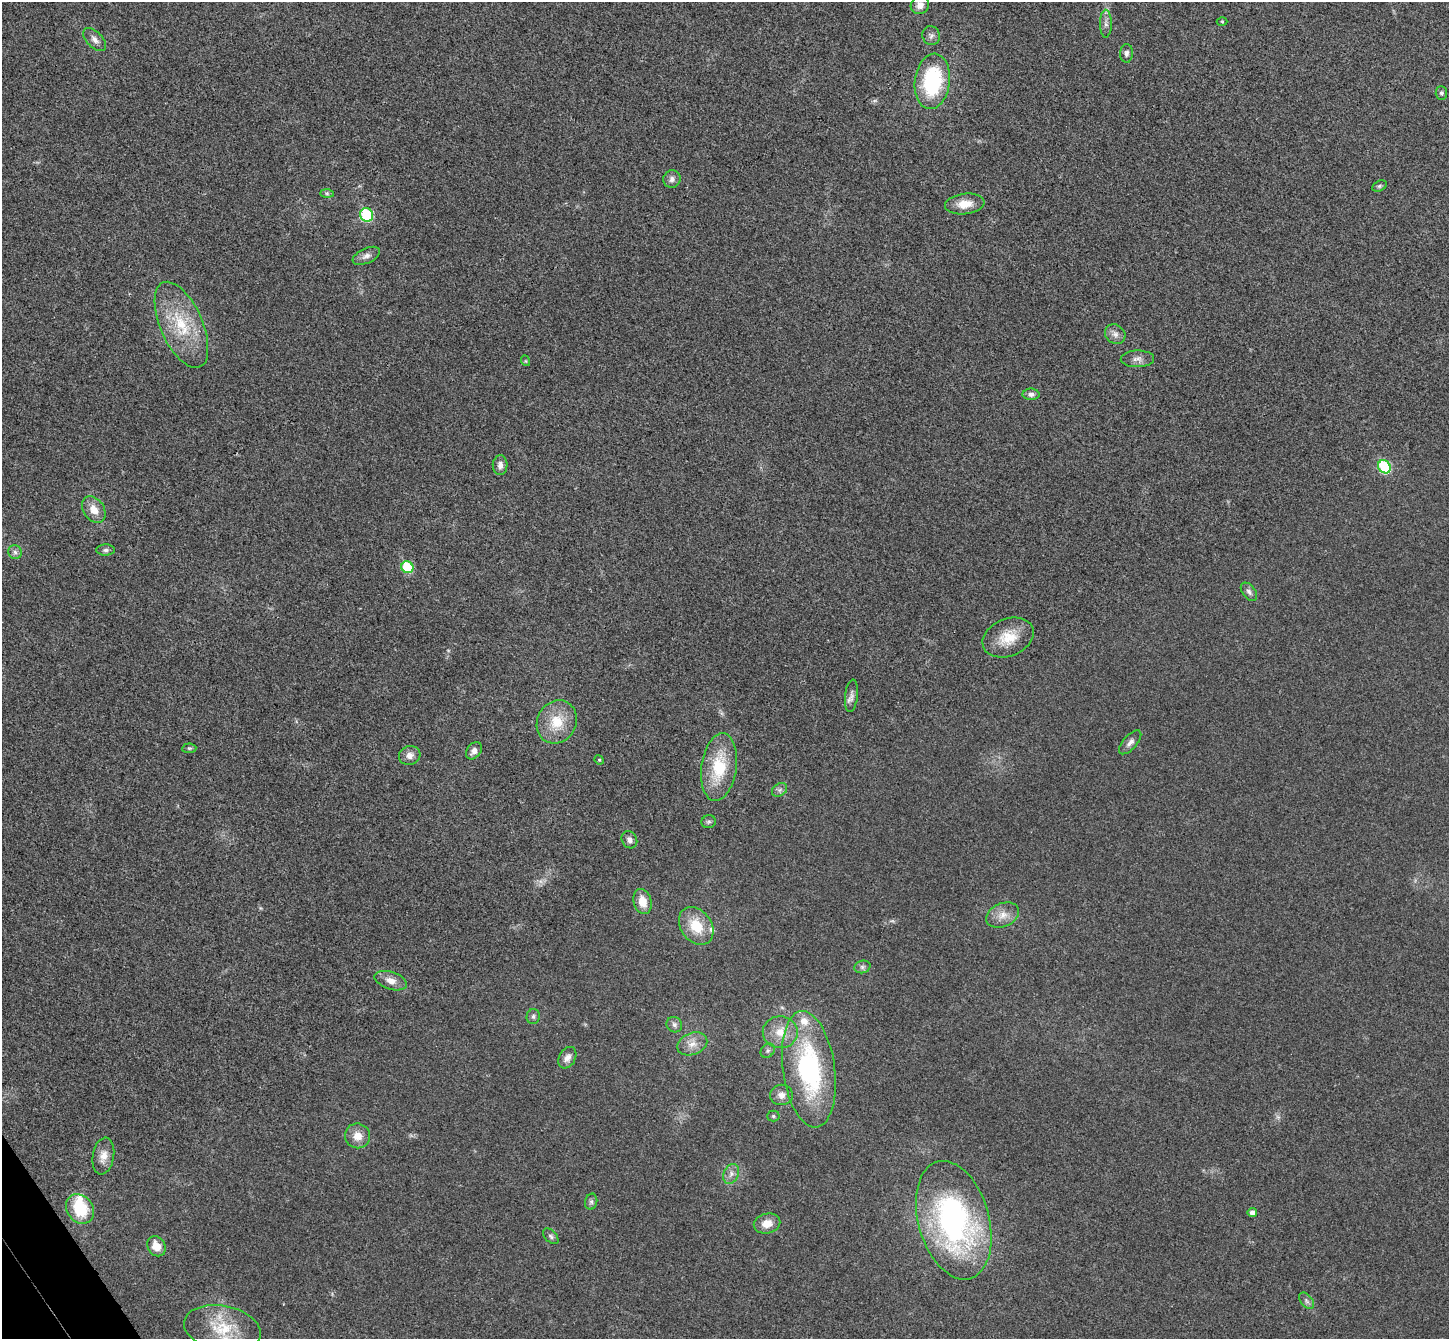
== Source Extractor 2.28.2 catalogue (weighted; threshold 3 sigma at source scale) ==
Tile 7 of 4 x 4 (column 3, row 2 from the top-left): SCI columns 2944-4390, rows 2867-4203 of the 5890 x 5866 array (HDU 1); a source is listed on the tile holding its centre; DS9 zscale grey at full resolution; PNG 1451 x 1341 px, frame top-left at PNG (2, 2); each listed source drawn as its Kron ellipse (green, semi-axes under 4 px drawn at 4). Shown black and unused: <1% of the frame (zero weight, under 3 of 4 exposures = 6% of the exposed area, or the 3 px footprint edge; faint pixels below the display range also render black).
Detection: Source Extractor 2.28.2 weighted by HDU 2 'WHT'; one run over the whole footprint, this tile lists its part. Background 0.0247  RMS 0.0058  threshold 0.0263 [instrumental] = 3 sigma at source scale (4.5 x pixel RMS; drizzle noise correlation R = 1.50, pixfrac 1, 0.05/0.05 arcsec/px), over >= 5 px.
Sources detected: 67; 3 inside a brighter listed object's ellipse — not listed separately; the other 64 listed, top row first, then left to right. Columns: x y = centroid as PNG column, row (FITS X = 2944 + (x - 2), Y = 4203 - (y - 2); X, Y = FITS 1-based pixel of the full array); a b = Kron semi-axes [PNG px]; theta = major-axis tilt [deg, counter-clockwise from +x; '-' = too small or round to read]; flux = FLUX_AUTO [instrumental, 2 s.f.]
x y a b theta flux
920 5 9 8 - 4.1
1222 22 5 3 - 0.51
1106 24 14 6 90 2.7
931 36 10 8 -68 2.3
95 40 14 8 -45 3.4
1126 53 9 6 88 1.9
932 81 28 17 83 50
1441 93 6 6 - 1.1
672 179 9 8 - 2.5
1379 186 8 5 27 1
327 193 6 4 -1 1
965 204 20 10 7 8.3
367 215 7 6 - 42
366 256 15 7 24 3.1
181 325 46 21 -66 32
1115 334 11 9 -37 3.2
1137 359 17 8 1 3.4
526 361 5 3 - 0.53
1031 394 8 6 -1 2.1
500 465 10 7 89 2.9
1384 467 7 6 - 43
94 510 14 10 -56 6.8
106 550 9 5 0 1.7
15 552 7 6 - 1.7
407 567 6 6 - 25
1249 592 10 6 -52 2.1
1008 638 26 18 23 15
851 696 16 6 84 2.9
557 722 22 19 62 17
1130 742 15 7 49 2.9
189 748 7 5 6 1
474 751 9 6 53 3.3
410 755 11 9 17 4
599 760 5 4 - 0.69
719 767 34 17 82 27
780 790 8 6 36 1.7
709 822 7 6 - 1.3
629 840 9 7 -60 2.5
642 902 12 9 -75 8.2
1002 915 17 11 22 6.8
696 926 20 15 -54 16
862 967 8 6 15 1.6
391 981 17 8 -19 5.4
533 1016 7 6 - 1.6
674 1025 8 7 - 2
780 1032 17 16 - 11
692 1044 15 11 23 6.2
768 1051 8 6 45 1.5
567 1058 11 8 59 3.9
809 1069 58 26 -82 94
781 1095 11 10 - 4.1
773 1116 6 5 - 0.98
358 1136 13 12 - 6.6
103 1156 18 10 80 6
731 1174 10 7 66 3.1
591 1202 8 6 76 1.5
80 1209 16 13 -51 23
1252 1213 5 4 - 3
954 1220 61 35 -74 150
767 1223 13 10 12 6.3
551 1236 9 5 -46 1.5
157 1246 10 8 -57 7
1307 1301 9 6 -50 1.9
222 1328 39 23 -11 26
Overlapping masked pixels (flux is a lower limit): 1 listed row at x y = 932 81
Isophote crosses this tile's border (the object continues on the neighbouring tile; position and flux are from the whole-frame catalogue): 1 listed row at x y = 222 1328